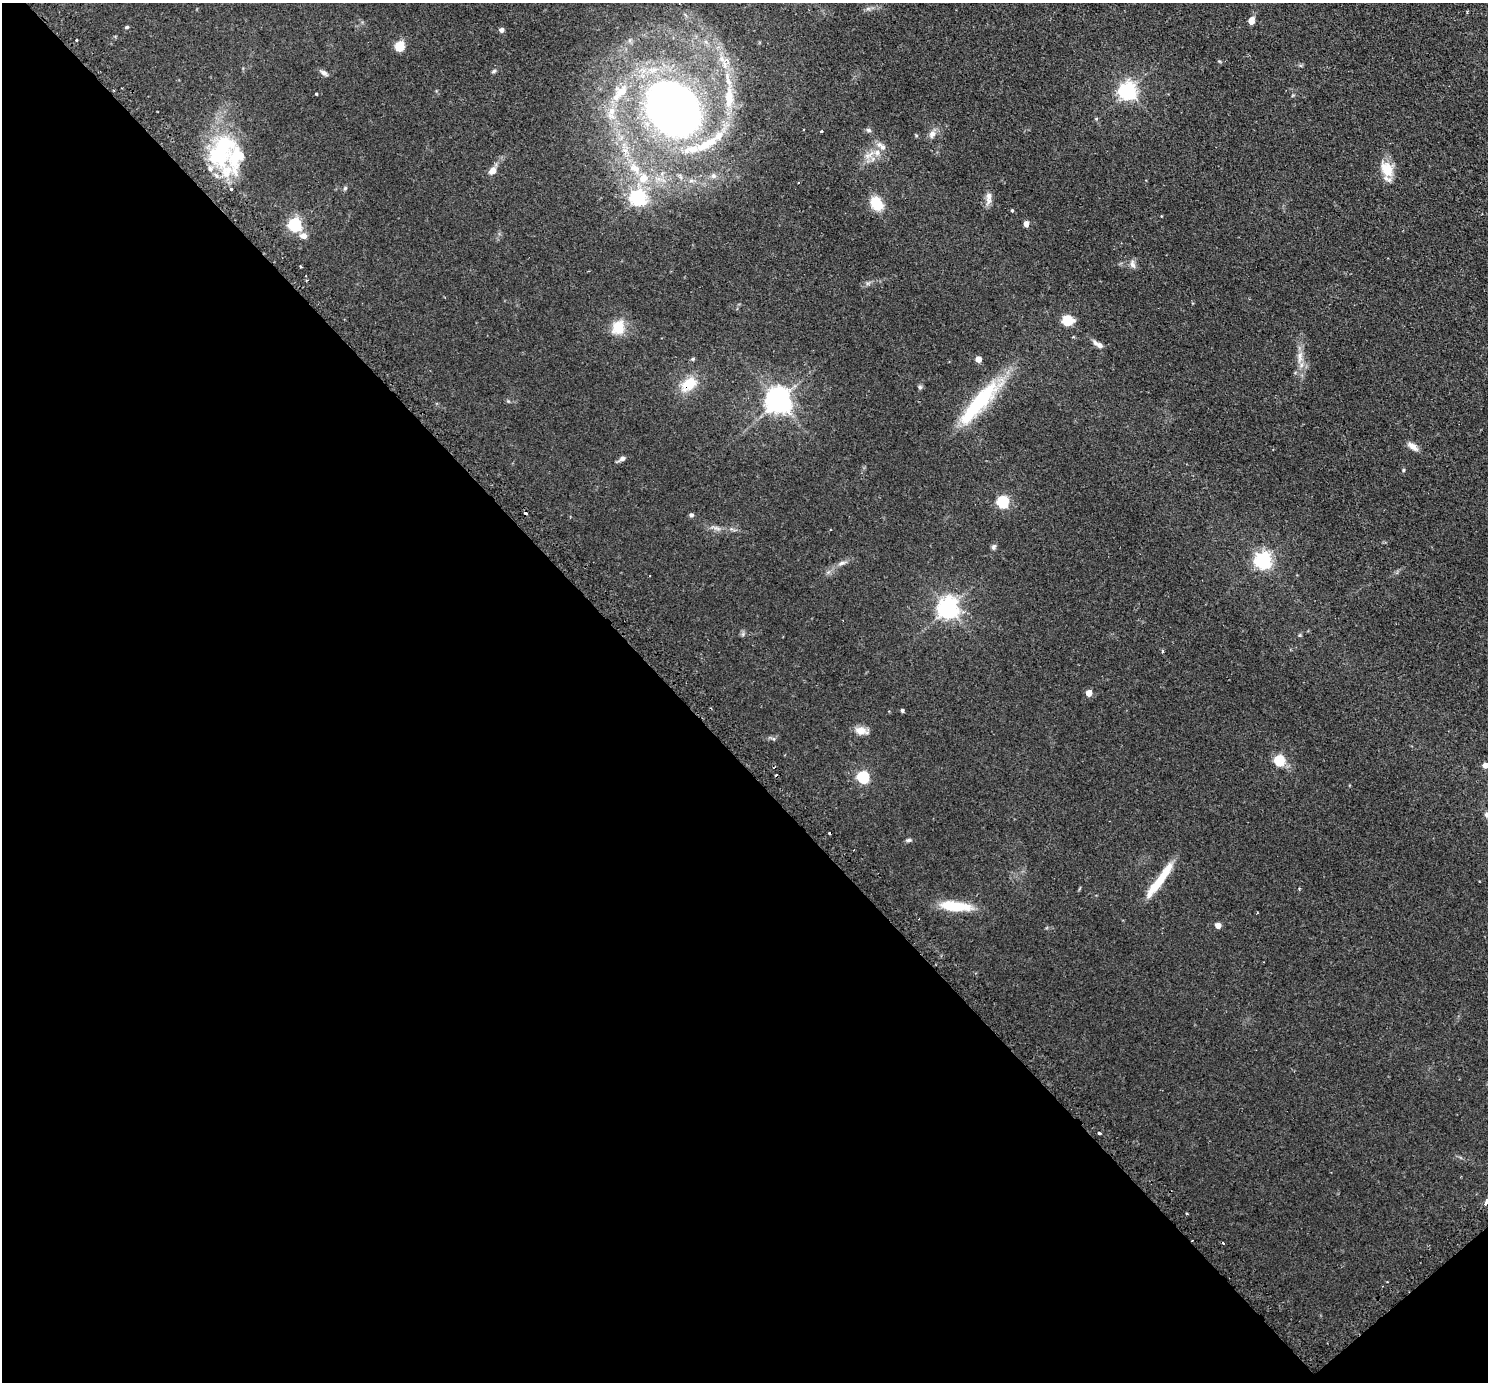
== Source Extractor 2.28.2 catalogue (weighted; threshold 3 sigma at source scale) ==
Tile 14 of 4 x 4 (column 2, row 4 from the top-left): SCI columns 1536-3021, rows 187-1566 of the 6041 x 6039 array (HDU 1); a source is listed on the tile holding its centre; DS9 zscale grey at full resolution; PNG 1490 x 1384 px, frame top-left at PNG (2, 3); no overlay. Shown black and unused: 46% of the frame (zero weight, under 2 of 3 exposures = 4% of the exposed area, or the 3 px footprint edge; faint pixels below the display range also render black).
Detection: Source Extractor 2.28.2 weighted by HDU 2 'WHT'; one run over the whole footprint, this tile lists its part. Background 0.0806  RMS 0.0067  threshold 0.0301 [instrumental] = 3 sigma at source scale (4.5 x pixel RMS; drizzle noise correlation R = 1.50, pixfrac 1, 0.05/0.05 arcsec/px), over >= 5 px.
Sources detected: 83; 6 cosmic-ray / hot-pixel residue — not listed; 9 inside a brighter listed object's ellipse — not listed separately; the other 68 listed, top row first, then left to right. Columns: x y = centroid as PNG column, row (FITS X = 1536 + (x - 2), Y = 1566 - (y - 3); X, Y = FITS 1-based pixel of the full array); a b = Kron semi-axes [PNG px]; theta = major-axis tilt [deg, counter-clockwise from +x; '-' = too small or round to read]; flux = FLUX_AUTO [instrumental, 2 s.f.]
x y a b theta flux
868 9 7 4 -18 1.3
1251 21 8 6 68 4.7
127 27 5 4 - 0.91
501 30 4 4 - 2.9
76 40 3 3 - 0.72
399 46 5 5 - 37
722 59 14 7 -45 6.1
494 71 7 4 36 1
324 73 10 6 -32 2.2
1127 91 6 6 - 250
316 94 3 2 - 0.65
729 98 29 11 88 17
673 109 66 50 -48 330
611 111 11 9 75 5.2
1096 119 5 3 - 0.63
869 130 8 5 -26 1.3
821 131 3 3 - 1.1
932 134 11 8 62 3.9
221 151 48 30 63 61
877 153 9 7 76 3.9
635 168 19 11 -33 10
1387 169 20 13 -61 12
492 171 9 8 - 4.4
713 176 7 6 - 1.7
345 188 5 5 - 1.1
638 197 6 6 - 180
989 198 19 7 85 4
876 203 16 11 -55 14
1012 210 4 3 - 0.83
295 224 6 5 - 110
1026 224 4 4 - 5.7
303 236 8 7 - 3.9
1133 264 12 6 -77 2.8
300 266 3 2 - 0.84
1067 320 6 5 - 43
618 327 19 16 63 13
1099 345 9 7 -34 3.1
1300 357 20 7 86 6.2
693 359 6 4 21 0.91
978 359 4 4 - 9.8
689 384 23 15 37 14
920 387 6 5 - 1.3
778 401 8 7 - 690
979 402 63 15 50 58
1413 446 15 7 -36 4.2
622 458 8 6 25 2.1
1403 470 5 3 - 0.75
1003 502 5 5 - 79
691 515 7 5 0 1.2
717 528 12 4 -21 2.4
993 547 8 6 58 1.5
1263 560 6 6 - 230
842 563 10 5 17 2.2
948 608 7 7 - 420
1089 693 5 4 - 8.5
902 710 4 4 - 1.4
861 731 15 8 -13 6.4
1279 760 6 5 - 54
1485 765 4 4 - 5.9
863 777 6 5 - 77
1487 815 9 6 -56 2.3
909 840 7 5 15 1.3
1159 880 48 8 54 21
1299 888 3 3 - 0.68
955 906 37 11 -6 21
1218 925 4 4 - 7.1
1099 1133 4 3 - 1
1486 1203 5 3 - 4.3
Overlapping masked pixels (flux is a lower limit): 1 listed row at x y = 689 384
Isophote crosses this tile's border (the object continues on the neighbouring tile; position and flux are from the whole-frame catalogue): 3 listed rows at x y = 1485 765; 1487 815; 1486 1203